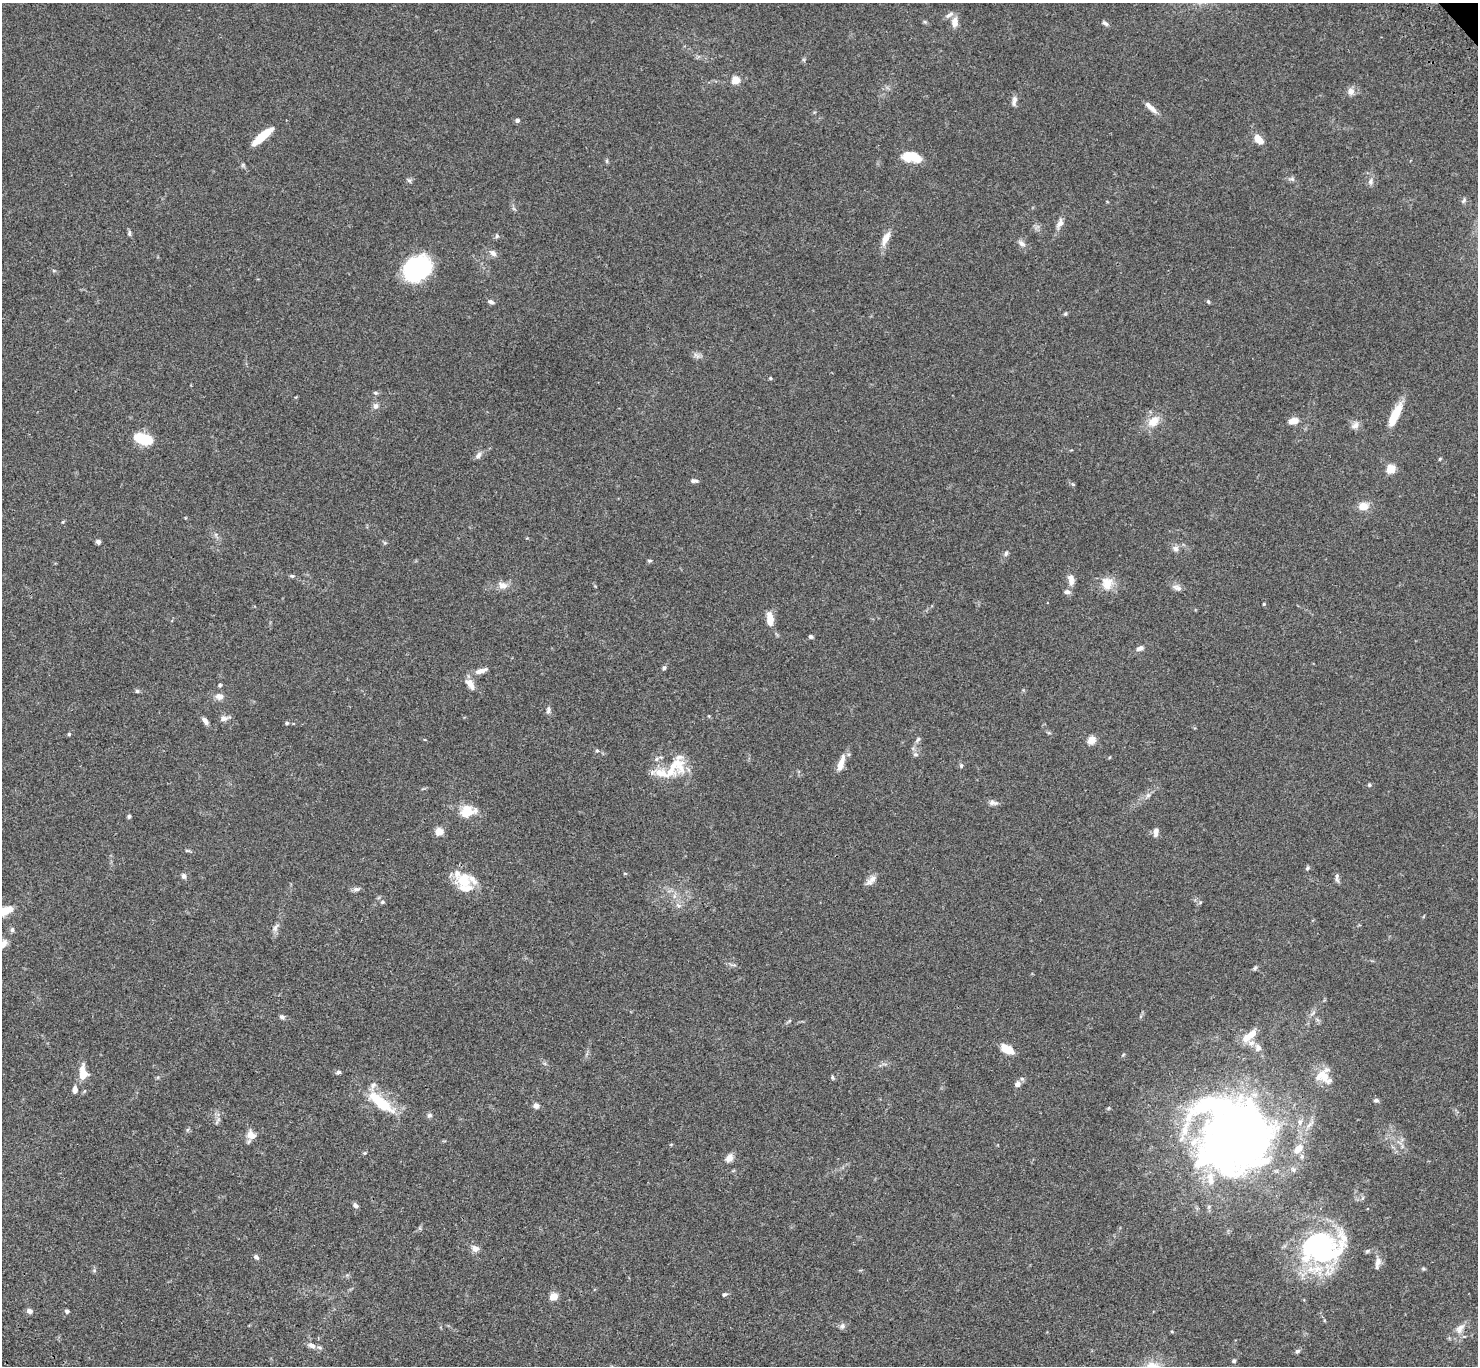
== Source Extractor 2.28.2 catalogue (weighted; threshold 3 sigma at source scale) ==
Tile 7 of 4 x 4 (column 3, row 2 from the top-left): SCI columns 3055-4530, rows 3114-4477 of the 6106 x 6084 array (HDU 1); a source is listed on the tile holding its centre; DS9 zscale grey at full resolution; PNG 1480 x 1368 px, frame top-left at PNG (2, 3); no overlay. Shown black and unused: <1% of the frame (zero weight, under 3 of 4 exposures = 6% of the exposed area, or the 3 px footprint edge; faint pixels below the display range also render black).
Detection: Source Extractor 2.28.2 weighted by HDU 2 'WHT'; one run over the whole footprint, this tile lists its part. Background 0.0591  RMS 0.0053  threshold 0.0237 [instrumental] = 3 sigma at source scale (4.5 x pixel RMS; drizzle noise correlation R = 1.50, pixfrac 1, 0.05/0.05 arcsec/px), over >= 5 px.
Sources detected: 144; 2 inside a brighter object's white glare — not listed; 12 inside a brighter listed object's ellipse — not listed separately; the other 130 listed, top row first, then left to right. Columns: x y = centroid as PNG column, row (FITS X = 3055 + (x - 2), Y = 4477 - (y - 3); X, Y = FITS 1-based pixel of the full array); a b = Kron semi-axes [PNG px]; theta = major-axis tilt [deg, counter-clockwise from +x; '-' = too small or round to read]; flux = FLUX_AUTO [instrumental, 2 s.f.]
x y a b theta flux
949 15 13 5 32 1.9
955 22 11 7 82 4.4
1105 23 9 5 -39 1.3
735 80 5 5 - 14
1351 91 9 8 - 2.8
1014 101 14 6 79 2.1
1152 109 15 7 -48 3.3
517 120 4 4 - 1.5
262 137 24 7 39 14
1258 139 12 7 -48 5.6
911 157 22 12 -8 11
607 161 6 4 -89 0.68
1292 179 7 5 -10 1.1
409 180 7 5 -29 0.96
1370 181 9 7 68 1.8
1464 200 9 4 57 1
1060 223 13 8 58 2.9
129 233 8 5 -87 0.96
497 236 5 5 - 0.8
886 238 20 8 64 5
1022 244 12 6 -47 2.1
493 253 11 6 -40 2.1
417 269 23 18 43 69
491 302 7 5 -25 1.5
1208 302 5 4 - 0.77
1065 314 5 4 - 0.64
697 355 11 6 -41 1.8
770 378 4 4 - 0.58
375 393 6 5 - 0.85
375 406 9 7 66 1.9
1397 412 30 9 71 9.2
1153 421 15 10 37 7.3
1293 421 10 6 12 5.2
1355 425 12 8 38 2.5
144 439 17 9 -13 19
478 455 9 7 47 2
1440 459 5 4 - 0.48
1391 469 5 5 - 23
694 481 9 5 -6 1.4
1363 506 11 9 8 5.4
63 522 5 4 - 0.54
98 542 6 5 - 1.3
1175 548 8 8 - 1.9
1006 553 7 5 74 1.1
650 561 6 4 5 0.72
292 576 7 5 0 0.85
1071 579 15 8 -84 3.6
1107 583 16 15 - 7.6
502 585 14 10 -15 3.8
1177 588 14 7 -26 2.3
1067 592 9 6 -5 1.6
1264 604 4 3 - 0.51
770 619 15 7 -84 6.4
811 637 5 4 - 0.94
1140 648 9 6 22 1.8
664 668 6 5 - 1
481 671 18 6 18 3.8
470 684 15 8 -60 4.2
220 685 5 4 - 0.73
137 691 6 5 - 0.76
220 696 10 8 6 3
548 710 10 6 78 1.5
224 718 13 6 14 2.3
205 721 11 6 -57 2
287 723 5 4 - 0.73
69 734 4 4 - 0.61
918 739 9 5 48 1.1
1091 740 5 4 - 19
597 751 5 5 - 0.77
915 754 7 6 - 1.2
841 763 24 7 72 4.8
961 765 6 5 - 0.93
672 768 45 14 54 14
1369 785 5 4 - 0.68
1148 795 6 6 - 1.3
993 803 12 6 -10 2.1
467 811 20 15 12 9.4
129 816 5 4 - 0.82
439 831 5 4 - 15
1156 832 10 6 81 2.6
187 851 6 4 -18 0.66
1307 868 6 4 52 0.99
625 873 5 3 - 0.44
184 876 7 6 - 1.7
1337 878 14 5 -87 1.5
464 880 20 19 - 13
871 880 16 7 45 3.1
357 889 10 6 7 1.5
382 902 6 5 - 0.82
1200 902 5 5 - 0.75
678 905 6 5 - 1.2
2 912 23 9 20 11
275 927 12 6 57 2.1
12 930 7 5 77 1.1
3 944 10 7 52 3.7
733 965 15 2 -8 0.98
1255 968 6 5 - 0.86
282 1017 8 6 -25 1.1
1250 1035 20 8 39 7.4
1258 1048 10 8 -75 2.7
1007 1049 14 7 -31 8.9
338 1072 6 5 - 1.2
83 1073 20 10 -86 7.4
1324 1076 25 10 -49 8.8
832 1077 6 4 -83 0.7
1017 1084 9 7 60 2.5
75 1089 9 6 89 2.4
1376 1100 7 5 9 1.2
381 1103 34 10 -40 22
536 1106 6 6 - 2.3
429 1115 7 6 - 1.2
251 1135 13 10 -29 4.5
1236 1137 81 76 -66 370
365 1153 6 4 89 0.6
729 1158 9 7 54 3.7
356 1205 8 5 -48 1.4
1322 1247 44 35 6 100
475 1248 10 8 -12 2.8
256 1257 8 5 -49 1.3
1378 1263 17 7 79 3
1423 1269 6 4 -1 0.64
725 1294 8 5 26 0.94
553 1296 5 5 - 15
29 1311 6 5 - 2.1
67 1311 5 5 - 0.98
842 1326 8 7 - 1.5
1460 1328 17 10 53 4.3
312 1345 9 6 -28 2.6
1297 1351 7 5 17 1.1
1234 1361 5 5 - 0.91
Overlapping masked pixels (flux is a lower limit): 1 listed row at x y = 1236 1137
Isophote crosses this tile's border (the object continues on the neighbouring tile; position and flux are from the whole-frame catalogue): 2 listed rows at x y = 2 912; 3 944